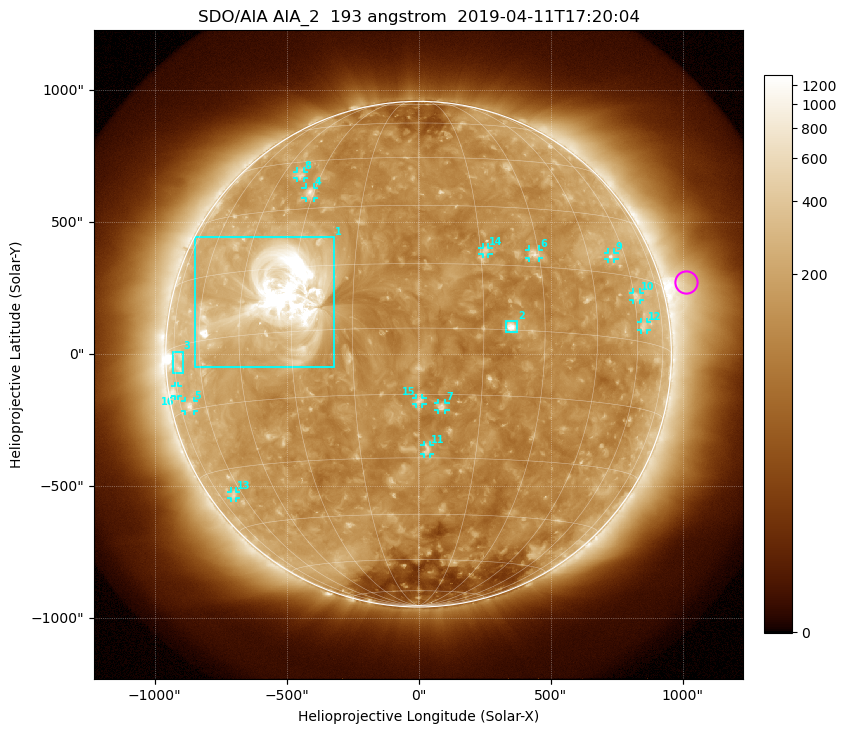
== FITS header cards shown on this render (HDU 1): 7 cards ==
TELESCOP= 'SDO/AIA'
INSTRUME= 'AIA_2'
WAVELNTH=                  193
WAVEUNIT= 'angstrom'
DATE-OBS= '2019-04-11T17:20:04.84'
CTYPE1  = 'HPLN-TAN'
CTYPE2  = 'HPLT-TAN'

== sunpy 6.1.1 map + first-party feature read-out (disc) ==
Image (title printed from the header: SDO/AIA AIA_2  193 angstrom  2019-04-11T17:20:04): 1024 x 1024 px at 2.4 arcsec/px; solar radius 958 arcsec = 399 px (full disc in frame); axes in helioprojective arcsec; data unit not stated in the header (colour bar unlabelled)
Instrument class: DISC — disc imager (sunpy class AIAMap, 193 A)
Bright regions (active regions / flare kernels): reference = the median radial profile (limb darkening/brightening removed); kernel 9 px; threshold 5 sigma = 216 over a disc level ~132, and >= 1.15x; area >= 12 px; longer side >= 10 px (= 24 arcsec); searched inside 0.97 R_sun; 16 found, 16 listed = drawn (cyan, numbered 1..; 13 of them under ~33 arcsec drawn as corner ticks so the feature stays visible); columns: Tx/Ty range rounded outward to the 5 arcsec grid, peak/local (2 s.f.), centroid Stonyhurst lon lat
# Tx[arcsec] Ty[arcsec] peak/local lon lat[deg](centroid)
1 -850..-320 -50..445 27 -33 +8
2 330..375 85..125 9.2 +22 +1
3 -930..-890 -70..10 2.8 -72 -4
4 -430..-395 590..630 5 -31 +35
5 -885..-850 -215..-175 3.9 -69 -14
6 420..455 365..395 4.5 +29 +18
7 75..100 -210..-185 4.8 +6 -18
8 -460..-435 665..690 3.2 -38 +40
9 715..745 360..385 3.4 +54 +19
10 810..840 205..235 2.9 +61 +10
11 20..45 -380..-345 3.2 +2 -28
12 840..865 90..120 2.9 +63 +4
13 -710..-690 -545..-520 2.7 -65 -36
14 240..265 380..405 3.3 +16 +18
15 -10..15 -190..-165 3.5 +0 -16
16 -925..-910 -160..-120 2.7 -76 -10
Off-limb structures (1.02-1.3 R_sun): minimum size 162 px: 4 found; the strongest spans PA ~260..325 deg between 1.02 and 1.3 R_sun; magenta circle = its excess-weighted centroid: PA ~285 deg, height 1.09 R_sun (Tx ~1010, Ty ~270 arcsec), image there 3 x the reference